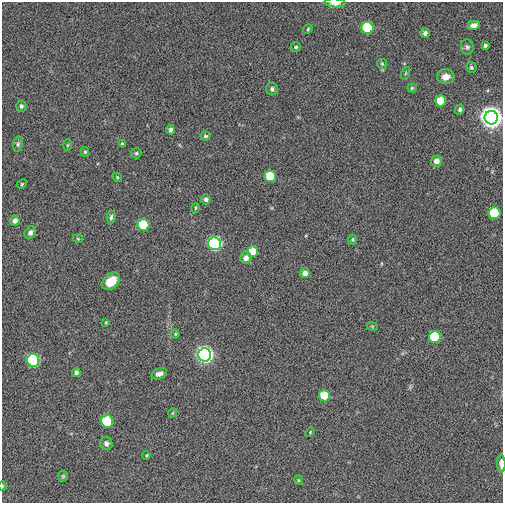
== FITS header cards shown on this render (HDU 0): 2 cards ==
NAXIS1  =                  501 / NUMBER OF ELEMENTS ALONG THIS AXIS
NAXIS2  =                  501 / NUMBER OF ELEMENTS ALONG THIS AXIS

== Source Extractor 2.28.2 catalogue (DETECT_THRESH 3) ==
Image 501 x 501 px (HDU 0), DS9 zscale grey, 1 PNG px = 1 image px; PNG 505 x 505 px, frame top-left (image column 1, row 501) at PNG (2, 2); each listed source drawn as its Kron ellipse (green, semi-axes under 4 px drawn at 4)
Background 244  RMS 1.6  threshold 4.9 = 3 sigma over >= 5 px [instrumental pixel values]
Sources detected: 61; all 61 listed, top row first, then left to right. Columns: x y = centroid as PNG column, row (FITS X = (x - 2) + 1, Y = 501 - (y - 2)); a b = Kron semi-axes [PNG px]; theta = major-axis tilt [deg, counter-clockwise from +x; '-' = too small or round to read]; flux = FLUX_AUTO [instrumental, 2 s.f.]
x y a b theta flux
335 3 11 4 -2 740
474 25 6 4 10 490
368 28 6 6 - 9300
308 29 5 4 - 120
425 33 5 4 - 370
485 45 3 3 - 220
296 47 5 4 - 200
467 47 7 6 - 260
382 64 5 5 - 140
471 68 6 5 - 180
406 73 6 4 71 140
446 77 9 7 8 840
412 88 4 4 - 130
272 89 6 5 - 280
441 101 5 5 - 2900
21 106 5 5 - 260
460 109 5 4 - 230
491 118 7 6 - 200000
170 130 4 4 - 410
205 136 5 4 - 160
18 144 7 5 81 220
122 144 4 3 - 160
67 145 6 4 87 110
85 152 5 4 - 150
136 153 5 5 - 170
436 161 5 5 - 810
270 176 6 5 - 4900
117 177 5 4 - 110
22 184 5 4 - 130
206 199 5 5 - 330
195 208 5 3 - 110
494 213 6 6 - 7400
111 217 7 4 83 230
15 221 5 5 - 570
144 225 6 6 - 7600
30 233 7 5 58 390
78 239 5 3 - 110
352 240 5 3 - 130
215 244 6 6 - 40000
252 252 5 5 - 3000
246 258 6 5 - 720
305 273 5 5 - 700
111 281 10 7 42 1900
106 322 4 3 - 96
372 326 6 3 -19 110
175 334 4 4 - 120
435 337 6 6 - 8100
205 355 6 6 - 80000
33 360 6 6 - 24000
76 372 4 4 - 320
159 374 8 5 24 460
324 396 5 5 - 3900
173 413 5 3 - 85
107 421 6 6 - 9600
310 432 5 3 - 85
106 443 7 6 - 350
146 455 4 3 - 110
501 464 9 3 -88 610
63 476 5 5 - 150
298 480 5 4 - 130
2 486 5 3 - 83
At the frame edge (FLAGS 8, measured only in part): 4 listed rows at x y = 335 3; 491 118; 501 464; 2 486